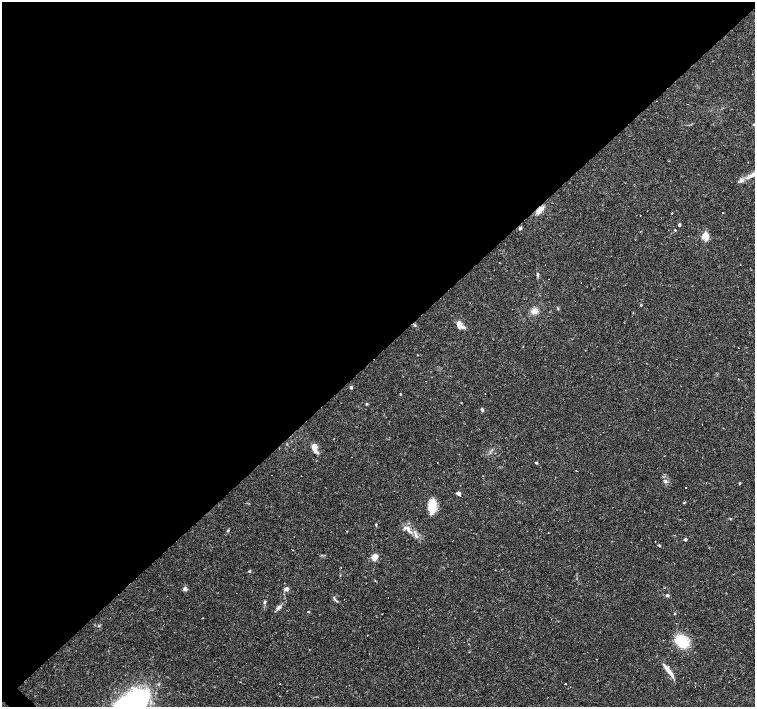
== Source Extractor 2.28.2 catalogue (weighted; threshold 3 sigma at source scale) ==
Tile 2 of 4 x 4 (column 2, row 1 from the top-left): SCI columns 1506-3010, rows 4382-5791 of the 6021 x 6009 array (HDU 1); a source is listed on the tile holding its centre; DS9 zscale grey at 2 x 2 block average (1 PNG px = mean of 2 x 2 image px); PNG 757 x 709 px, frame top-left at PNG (2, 2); no overlay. Shown black and unused: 50% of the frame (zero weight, under 2 of 3 exposures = <1% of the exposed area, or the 3 px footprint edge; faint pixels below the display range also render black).
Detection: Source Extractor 2.28.2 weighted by HDU 2 'WHT'; one run over the whole footprint, this tile lists its part. Background 0.0388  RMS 0.0031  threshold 0.0141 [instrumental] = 3 sigma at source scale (4.5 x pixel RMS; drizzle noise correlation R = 1.50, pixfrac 1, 0.0396/0.0396 arcsec/px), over >= 5 px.
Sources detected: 80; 23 cosmic-ray / hot-pixel residue — not listed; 2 inside a brighter listed object's ellipse — not listed separately; the other 55 listed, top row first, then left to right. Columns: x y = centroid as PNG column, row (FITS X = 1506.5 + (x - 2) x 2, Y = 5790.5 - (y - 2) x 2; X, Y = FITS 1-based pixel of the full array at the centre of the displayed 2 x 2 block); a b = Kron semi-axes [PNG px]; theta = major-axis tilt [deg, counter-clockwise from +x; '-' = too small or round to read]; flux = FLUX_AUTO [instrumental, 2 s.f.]
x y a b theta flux
754 124 3 3 - 0.87
665 147 2 2 - 1.1
752 175 11 4 31 4
741 180 7 3 -84 1.7
540 210 8 4 46 6.2
672 213 2 2 - 0.78
723 213 2 2 - 0.56
640 216 2 2 - 0.6
679 225 2 2 - 2.4
520 228 3 3 - 1.6
675 230 2 2 - 0.64
705 236 3 3 - 35
538 274 6 3 85 1.1
641 305 3 3 - 0.62
558 308 4 2 - 0.67
534 311 8 7 - 4.2
415 325 3 3 - 0.68
459 325 7 4 -76 6.6
425 381 2 2 - 0.29
351 387 4 3 - 1.1
400 394 2 2 - 0.57
367 404 3 3 - 0.7
482 410 6 3 -64 0.98
315 449 11 5 -71 6.7
536 463 3 2 - 0.95
665 481 5 4 - 1.7
740 483 3 2 - 0.53
458 493 5 3 - 2
684 503 3 3 - 0.51
431 504 13 8 61 11
376 525 3 3 - 0.48
408 529 11 4 -58 3.8
548 532 2 2 - 0.28
416 536 9 4 -60 2.7
685 539 2 2 - 2.4
659 546 3 3 - 0.75
374 557 6 4 69 7.1
341 568 2 2 - 0.3
249 571 3 3 - 0.79
185 589 2 2 - 7.6
287 589 4 3 - 2.6
667 595 4 3 - 1.4
334 597 4 2 - 0.67
388 597 2 2 - 1.2
264 602 5 3 - 0.95
278 608 8 4 49 2.5
308 612 3 2 - 0.46
675 613 2 2 - 0.45
382 614 2 2 - 0.25
98 626 3 2 - 0.49
682 641 11 9 -40 24
683 665 2 2 - 0.37
669 671 21 4 -51 6.1
565 684 2 2 - 0.68
132 703 30 17 30 200
Overlapping masked pixels (flux is a lower limit): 1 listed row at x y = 540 210
Isophote crosses this tile's border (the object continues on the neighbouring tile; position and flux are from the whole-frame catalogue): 3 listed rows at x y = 754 124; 752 175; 132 703